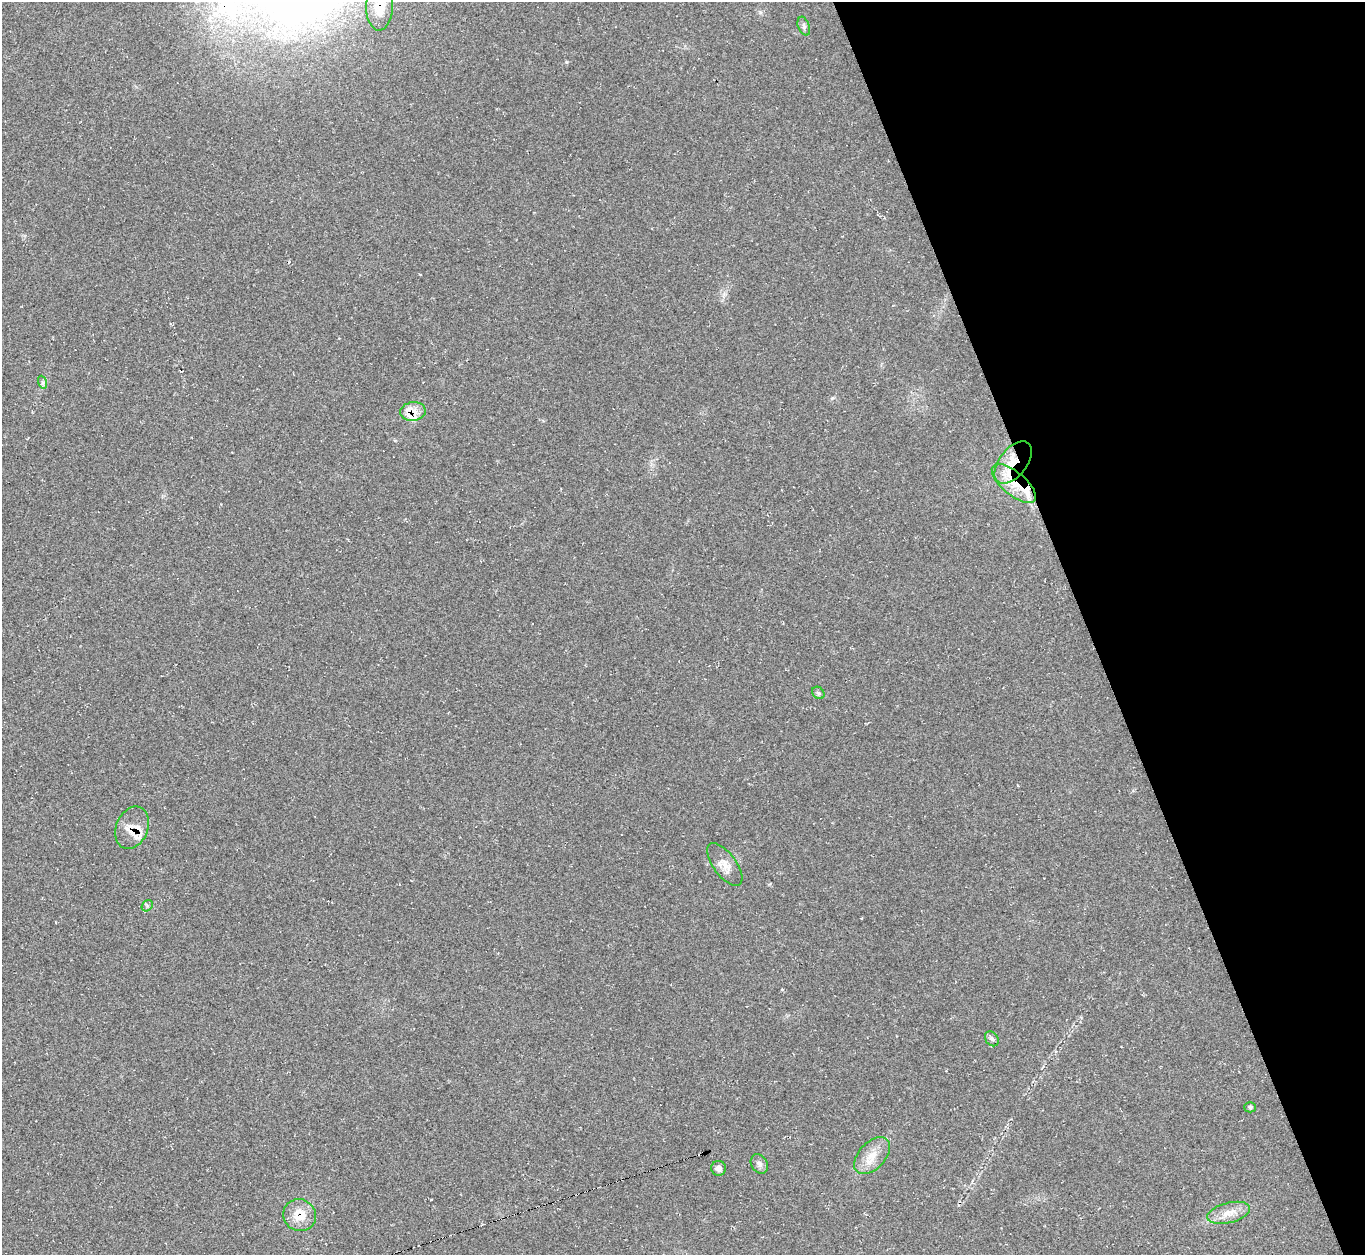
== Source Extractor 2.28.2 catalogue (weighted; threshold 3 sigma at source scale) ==
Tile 12 of 4 x 4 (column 4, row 3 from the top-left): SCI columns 4092-5454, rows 1529-2781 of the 5463 x 5446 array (HDU 1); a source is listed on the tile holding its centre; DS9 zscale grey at full resolution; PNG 1367 x 1257 px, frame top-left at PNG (2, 2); each listed source drawn as its Kron ellipse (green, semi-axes under 4 px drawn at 4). Shown black and unused: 20% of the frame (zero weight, under 2 of 3 exposures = <1% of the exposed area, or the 3 px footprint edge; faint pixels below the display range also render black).
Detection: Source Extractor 2.28.2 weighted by HDU 2 'WHT'; one run over the whole footprint, this tile lists its part. Background 0.0604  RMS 0.0071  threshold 0.0319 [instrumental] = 3 sigma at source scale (4.5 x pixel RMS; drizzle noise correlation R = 1.50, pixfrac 1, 0.05/0.05 arcsec/px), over >= 5 px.
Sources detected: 23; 6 inside a brighter listed object's ellipse — not listed separately; the other 17 listed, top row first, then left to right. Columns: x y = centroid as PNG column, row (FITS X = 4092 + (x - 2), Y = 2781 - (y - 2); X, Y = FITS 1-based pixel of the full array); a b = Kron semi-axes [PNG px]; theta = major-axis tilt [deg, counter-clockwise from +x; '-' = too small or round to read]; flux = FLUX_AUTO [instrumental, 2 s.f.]
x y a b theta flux
380 7 23 13 88 14
804 26 10 5 -70 2.1
42 382 7 4 -71 1.4
413 411 12 9 7 7.2
1013 463 24 14 52 20
1014 483 27 11 -40 18
818 693 7 5 -46 1.3
132 828 22 16 67 12
725 864 25 11 -53 7.8
147 906 6 5 - 1.3
992 1039 8 6 -55 1.7
1250 1107 6 5 - 1.3
872 1156 22 13 47 11
759 1164 10 8 -58 3
719 1168 7 7 - 3.4
1229 1213 22 10 14 8.8
300 1215 16 15 - 13
Overlapping masked pixels (flux is a lower limit): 6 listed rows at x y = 380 7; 413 411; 1013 463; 1014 483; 132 828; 300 1215
Isophote crosses this tile's border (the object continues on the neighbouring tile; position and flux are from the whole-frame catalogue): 1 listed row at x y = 380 7
Unlisted compact peaks at least as high as the median listed source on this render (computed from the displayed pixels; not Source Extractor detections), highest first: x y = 832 398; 566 62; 760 12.